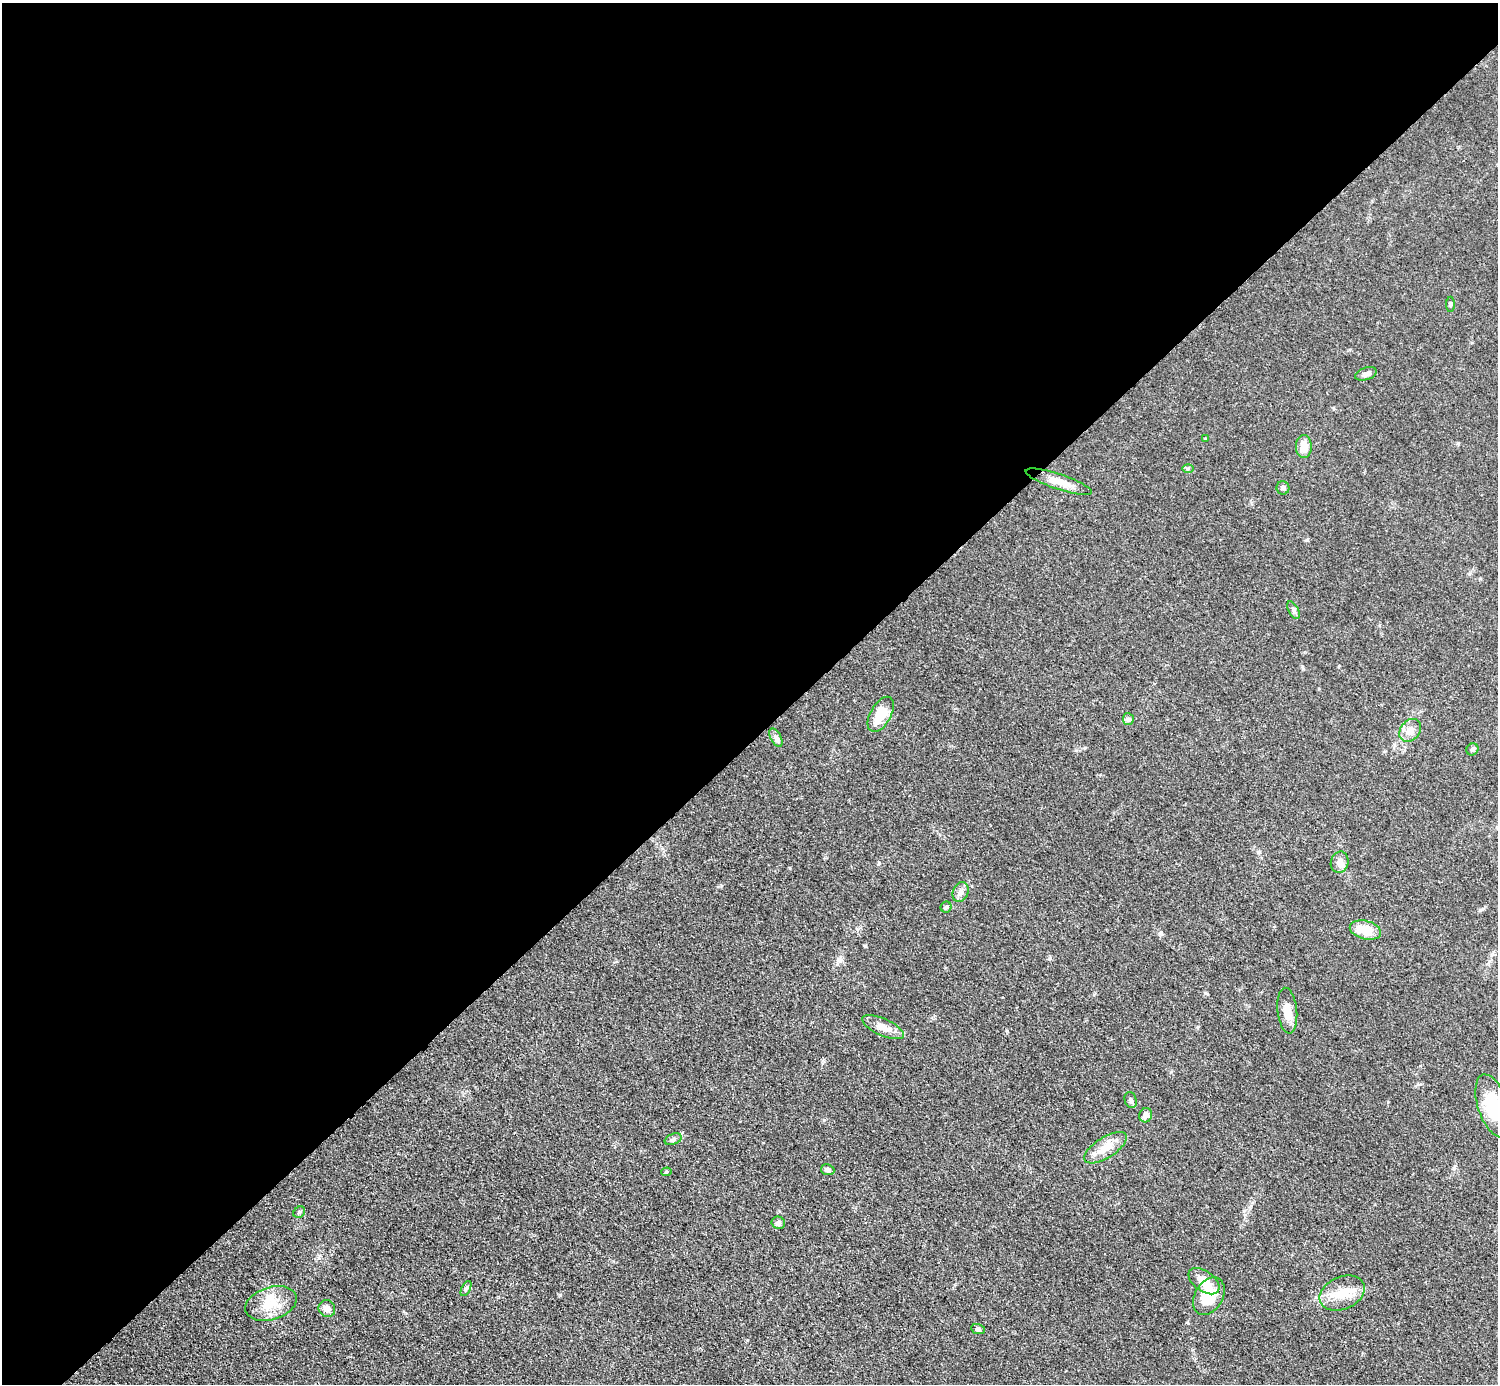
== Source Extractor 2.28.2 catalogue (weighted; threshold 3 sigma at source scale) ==
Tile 2 of 4 x 4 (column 2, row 1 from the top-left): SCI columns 1504-2999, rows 4452-5833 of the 5993 x 5993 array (HDU 1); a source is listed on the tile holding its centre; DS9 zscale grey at full resolution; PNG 1500 x 1386 px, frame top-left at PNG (2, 3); each listed source drawn as its Kron ellipse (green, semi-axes under 4 px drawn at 4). Shown black and unused: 53% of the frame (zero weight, under 3 of 5 exposures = <1% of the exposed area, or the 3 px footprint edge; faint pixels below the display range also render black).
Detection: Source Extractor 2.28.2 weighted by HDU 2 'WHT'; one run over the whole footprint, this tile lists its part. Background 0.0505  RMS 0.0053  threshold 0.0239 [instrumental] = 3 sigma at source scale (4.5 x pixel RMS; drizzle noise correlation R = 1.50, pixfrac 1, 0.05/0.05 arcsec/px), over >= 5 px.
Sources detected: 37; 2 inside a brighter listed object's ellipse — not listed separately; the other 35 listed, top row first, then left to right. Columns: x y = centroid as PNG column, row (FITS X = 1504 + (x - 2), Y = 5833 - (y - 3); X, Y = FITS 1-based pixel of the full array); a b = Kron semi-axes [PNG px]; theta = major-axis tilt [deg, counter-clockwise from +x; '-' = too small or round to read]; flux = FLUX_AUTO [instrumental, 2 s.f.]
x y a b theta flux
1451 304 7 3 89 0.77
1366 374 11 6 19 2.3
1205 439 3 3 - 0.69
1304 447 11 8 -90 5.6
1188 469 6 4 0 0.75
1059 482 35 7 -18 7.3
1283 488 7 6 - 1.4
1293 610 9 5 -61 1.3
881 714 19 10 60 12
1128 719 6 5 - 1.1
1410 730 12 9 52 4.5
776 738 10 5 -63 1.7
1472 749 6 5 - 1.2
1340 862 11 8 74 2.8
961 892 10 7 68 2.4
946 907 5 5 - 0.95
1365 930 16 9 -14 11
1287 1011 23 9 -84 6.2
883 1027 22 8 -24 5.7
1131 1100 8 6 -70 1.4
1493 1106 33 15 -72 25
1146 1115 7 6 - 3
673 1139 9 5 22 1.5
1106 1148 24 10 33 9.1
828 1170 7 5 -8 1.7
666 1172 5 4 - 0.68
299 1212 6 5 - 0.88
778 1223 7 6 - 1.2
1204 1281 17 10 -36 8.1
466 1288 8 4 62 0.96
1342 1293 23 16 24 11
1209 1296 20 14 60 16
271 1303 26 16 17 13
327 1309 9 8 - 3.6
978 1329 7 5 -11 1.2
Isophote crosses this tile's border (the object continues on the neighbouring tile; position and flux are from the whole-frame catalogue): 1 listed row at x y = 1493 1106
Unlisted compact peaks at least as high as the median listed source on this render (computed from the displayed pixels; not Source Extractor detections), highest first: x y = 560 1295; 1007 1031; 1161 932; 1205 993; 824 1120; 1050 958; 721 886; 747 1340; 866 946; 1171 1072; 879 863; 1307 540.